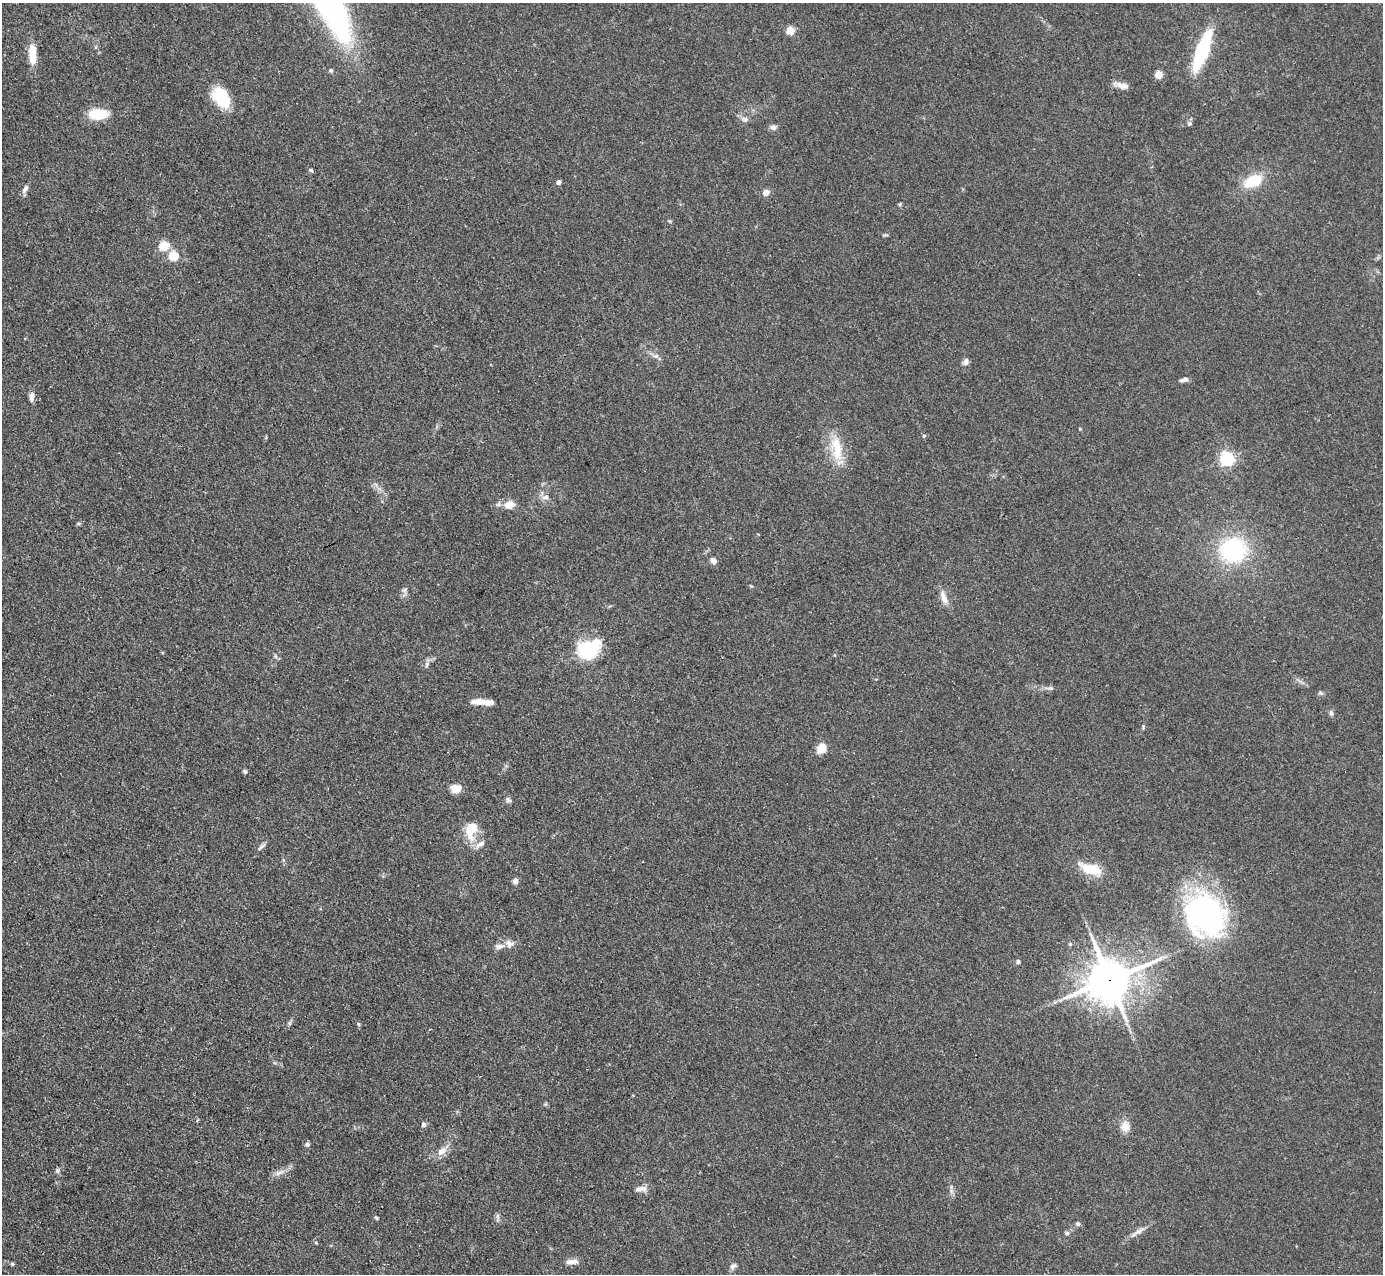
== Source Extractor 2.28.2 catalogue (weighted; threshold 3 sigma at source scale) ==
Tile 7 of 4 x 4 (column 3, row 2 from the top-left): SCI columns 2766-4146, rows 2825-4096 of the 5531 x 5521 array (HDU 1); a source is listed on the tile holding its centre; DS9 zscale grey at full resolution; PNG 1385 x 1276 px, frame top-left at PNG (2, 3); no overlay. Shown black and unused: <1% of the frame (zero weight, under 3 of 4 exposures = <1% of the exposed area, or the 3 px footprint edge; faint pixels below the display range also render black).
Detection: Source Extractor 2.28.2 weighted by HDU 2 'WHT'; one run over the whole footprint, this tile lists its part. Background 0.106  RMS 0.0066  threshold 0.0298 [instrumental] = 3 sigma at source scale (4.5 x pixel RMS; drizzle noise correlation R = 1.50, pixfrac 1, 0.05/0.05 arcsec/px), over >= 5 px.
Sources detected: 74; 2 inside a brighter listed object's ellipse — not listed separately; the other 72 listed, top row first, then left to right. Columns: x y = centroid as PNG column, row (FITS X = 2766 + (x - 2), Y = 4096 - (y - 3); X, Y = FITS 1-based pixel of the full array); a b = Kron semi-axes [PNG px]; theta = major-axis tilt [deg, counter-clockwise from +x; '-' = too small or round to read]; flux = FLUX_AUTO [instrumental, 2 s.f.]
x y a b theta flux
790 31 5 5 - 21
1202 51 25 7 70 93
32 54 24 8 -88 13
331 70 6 5 - 1.5
1159 75 5 5 - 18
1121 85 20 7 -14 4.6
221 98 22 14 -54 29
98 114 21 11 1 20
745 119 9 7 -3 2.5
1189 124 6 6 - 1.4
773 127 9 7 -3 2.3
311 170 5 4 - 1.2
1253 181 19 11 22 22
559 182 4 4 - 3.2
25 189 10 6 59 3
766 193 6 6 - 5.4
900 204 6 3 72 0.77
670 221 6 4 -71 0.84
164 246 5 5 - 37
173 256 5 5 - 35
656 356 8 6 -13 2.3
966 362 9 7 69 2.5
1184 380 10 5 16 2.7
32 397 13 6 89 3.1
924 436 5 4 - 0.92
837 448 37 14 -82 21
1227 459 6 6 - 160
545 497 10 7 11 3.2
509 505 17 11 16 7.1
1233 550 28 25 15 70
713 561 7 5 -43 4.4
751 586 5 3 - 0.68
404 590 8 5 28 1.8
944 598 21 8 -70 5.8
587 651 10 7 36 190
275 656 6 5 - 1.2
426 664 9 4 81 1.7
1051 688 7 5 -19 1.4
1320 693 7 5 -20 1.2
482 702 25 6 -3 8.6
1331 713 8 5 -89 1.5
822 748 12 9 57 8.4
245 771 5 5 - 1.3
455 789 11 8 -5 8.7
508 800 8 7 - 1.8
471 830 24 14 77 16
261 846 14 4 44 2
1091 869 29 12 -20 17
515 881 5 5 - 3.7
1205 914 45 38 -65 170
509 944 12 10 -40 4.6
1070 944 5 4 - 0.89
1018 961 5 5 - 1.3
1109 980 14 12 27 2400
358 1024 6 4 -51 0.91
424 1124 5 5 - 2.6
1125 1126 13 10 -90 7
307 1145 6 5 - 1.7
442 1151 16 10 36 6.3
57 1171 7 5 -23 1.5
279 1173 17 5 27 4.1
641 1189 19 7 10 3.9
951 1191 7 4 -72 1.7
376 1218 5 4 - 0.81
498 1218 15 4 89 1.8
1078 1224 6 6 - 1.5
1138 1232 20 6 29 4.5
1067 1233 6 5 - 1.3
316 1243 5 3 - 0.65
572 1262 17 7 3 4.3
12 1264 5 4 - 0.97
733 1266 9 6 30 2.3
Overlapping masked pixels (flux is a lower limit): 1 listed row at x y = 1109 980